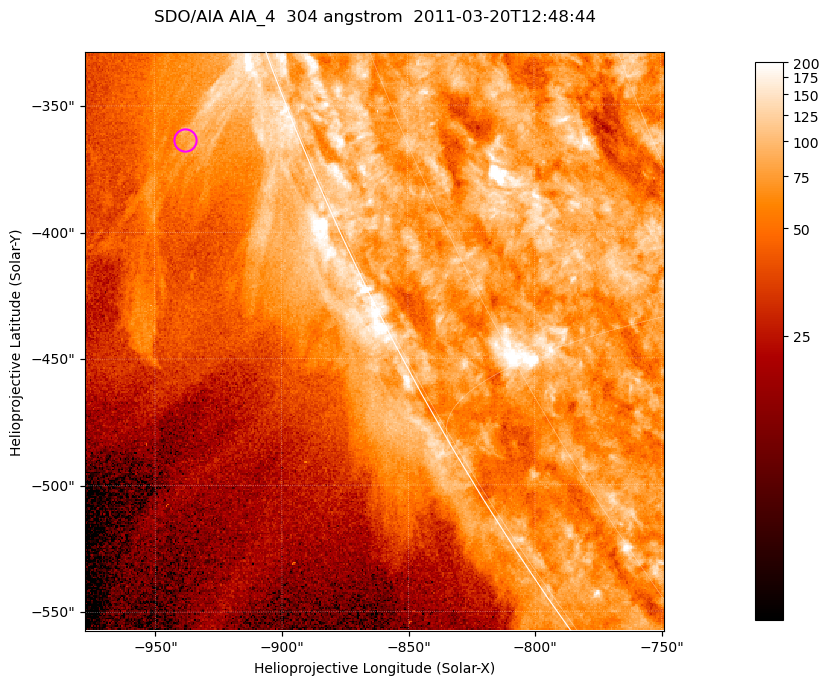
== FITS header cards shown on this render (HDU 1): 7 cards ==
TELESCOP= 'SDO/AIA '           / For AIA: SDO/AIA
INSTRUME= 'AIA_4   '           / For AIA: AIA_ATA1, AIA_ATA2, AIA_ATA3 or AIA_AT
WAVELNTH=                  304 / [angstrom] Wavelength
WAVEUNIT= 'angstrom'           / Wavelength unit: angstrom
DATE-OBS= '2011-03-20T12:48:44.127' / [ISO] Date when observation started; ISO 8
CTYPE1  = 'HPLN-TAN'           / CTYPE1; Typically HPLN
CTYPE2  = 'HPLT-TAN'           / CTYPE2; Typically HPLT

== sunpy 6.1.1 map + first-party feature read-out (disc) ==
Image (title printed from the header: SDO/AIA AIA_4  304 angstrom  2011-03-20T12:48:44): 381 x 381 px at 0.6 arcsec/px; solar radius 964 arcsec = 1606 px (partial field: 0.8% of the solar disc is inside the frame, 45% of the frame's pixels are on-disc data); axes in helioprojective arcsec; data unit not stated in the header (colour bar unlabelled)
Orientation: roll -0.132 deg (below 1 deg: not rotated)
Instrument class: DISC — disc imager (sunpy class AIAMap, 304 A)
Bright regions (active regions / flare kernels): reference = the on-disc median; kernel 3 px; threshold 5 sigma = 115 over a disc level ~75.3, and >= 1.15x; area >= 145 px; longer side >= 5 px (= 3 arcsec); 0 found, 0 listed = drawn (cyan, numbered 1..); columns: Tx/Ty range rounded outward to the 2 arcsec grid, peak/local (2 s.f.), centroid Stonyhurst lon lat
Off-limb structures (1.02-1.3 R_sun): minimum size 72 px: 4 found; the strongest spans PA ~110..115 deg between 1.02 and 1.08 R_sun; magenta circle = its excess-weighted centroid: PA ~110 deg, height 1.04 R_sun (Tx ~-938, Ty ~-364 arcsec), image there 2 x the reference